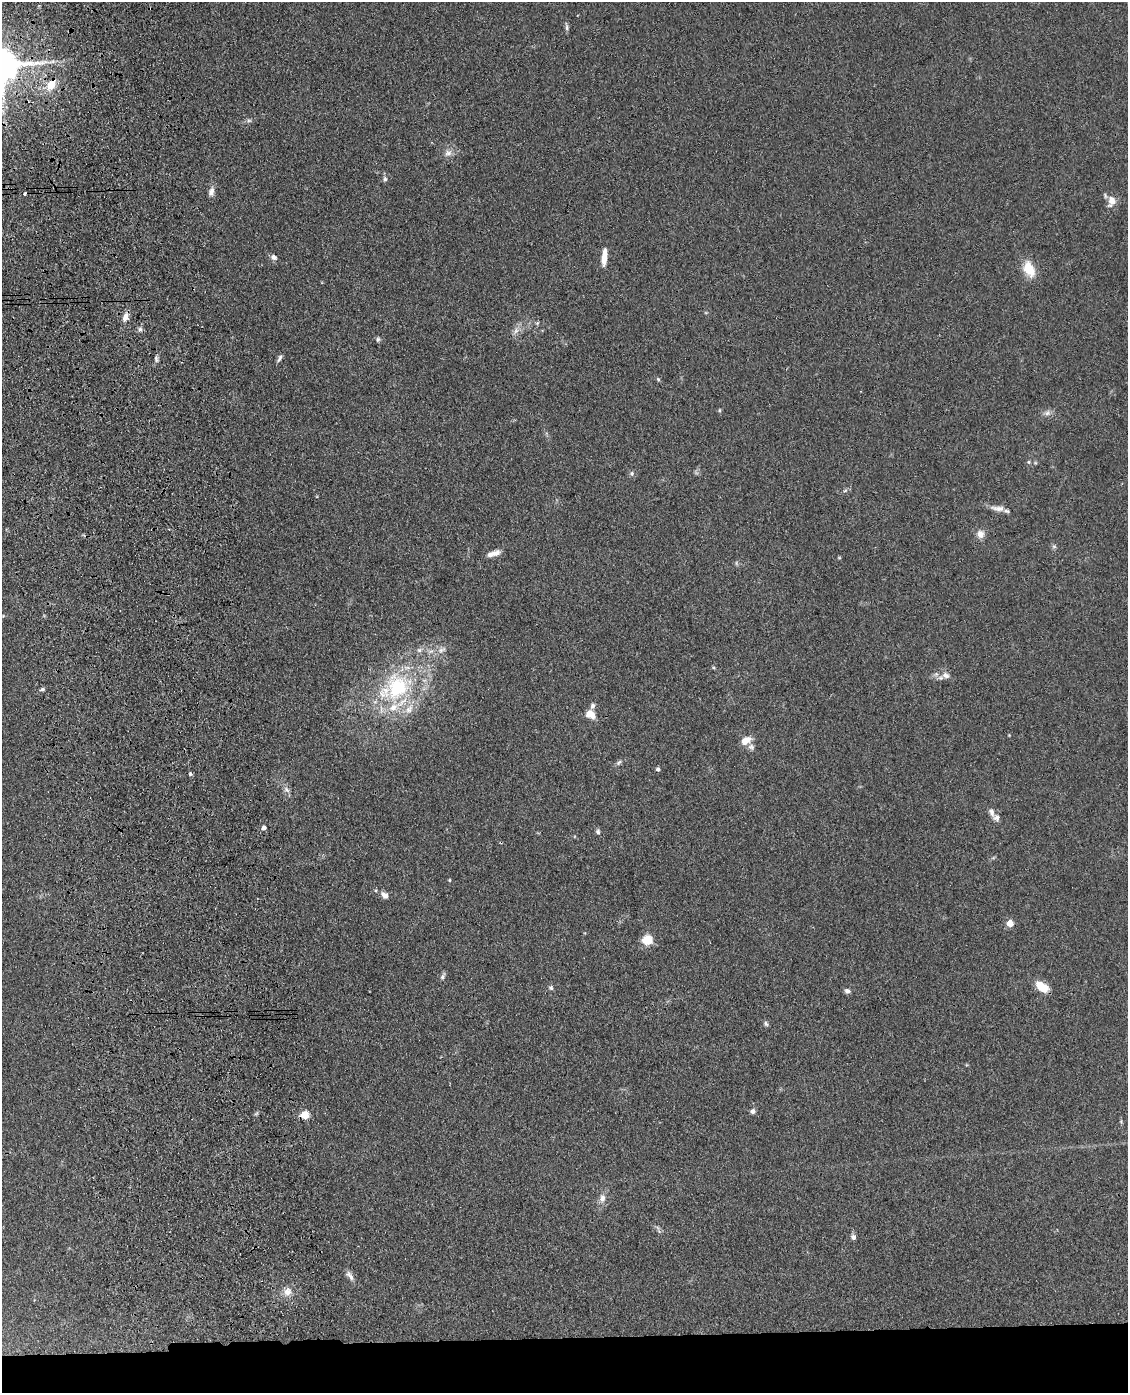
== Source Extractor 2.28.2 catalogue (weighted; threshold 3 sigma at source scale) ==
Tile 11 of 4 x 3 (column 3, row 3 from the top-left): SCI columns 2371-3496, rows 252-1642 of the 4740 x 4572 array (HDU 1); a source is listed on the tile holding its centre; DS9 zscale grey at full resolution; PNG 1130 x 1395 px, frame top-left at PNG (2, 2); no overlay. Shown black and unused: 4% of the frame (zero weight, under 3 of 4 exposures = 6% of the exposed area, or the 3 px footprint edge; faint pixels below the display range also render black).
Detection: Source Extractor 2.28.2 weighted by HDU 2 'WHT'; one run over the whole footprint, this tile lists its part. Background 0.0882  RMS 0.0092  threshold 0.0414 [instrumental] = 3 sigma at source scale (4.5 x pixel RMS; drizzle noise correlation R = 1.50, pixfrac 1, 0.05/0.05 arcsec/px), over >= 5 px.
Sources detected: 64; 1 cosmic-ray / hot-pixel residue — not listed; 5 inside a brighter listed object's ellipse — not listed separately; the other 58 listed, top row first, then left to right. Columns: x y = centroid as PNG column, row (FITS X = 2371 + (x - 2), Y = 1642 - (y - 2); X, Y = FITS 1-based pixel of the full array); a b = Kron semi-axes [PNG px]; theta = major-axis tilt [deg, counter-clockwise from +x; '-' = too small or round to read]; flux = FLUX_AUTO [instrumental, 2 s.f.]
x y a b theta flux
567 27 11 4 -90 2.1
51 85 19 11 59 15
249 120 7 4 0 1.7
448 153 11 8 19 4.7
385 179 7 5 -76 2.1
211 191 12 7 75 4.6
1112 201 13 11 -80 8
274 257 8 6 -36 3.1
604 257 18 5 85 11
1029 269 16 10 -65 21
125 317 11 7 72 5.8
537 323 6 4 45 1.1
140 329 6 6 - 2.2
516 331 9 6 69 4
378 339 7 5 75 1.6
280 358 11 5 60 2.5
157 360 8 5 -74 2
658 379 5 4 - 1.1
720 410 5 3 - 0.94
1047 413 8 7 - 3.4
1029 462 5 5 - 1.2
632 473 7 5 -72 1.9
845 490 6 4 4 1.4
998 508 21 7 -6 6.8
980 534 10 9 - 5.8
1054 546 7 4 -1 1.5
495 553 13 7 17 5.5
839 558 5 3 - 0.82
419 650 7 6 - 2.5
442 650 13 7 21 5
946 675 11 8 -28 5.4
397 687 36 31 80 86
42 689 6 4 11 1.7
590 714 11 9 -35 9
746 740 12 8 33 9.3
751 747 9 8 - 3
619 762 9 4 45 2.1
658 769 4 4 - 2.3
190 774 5 5 - 1.6
286 790 11 5 -42 3.2
992 812 11 7 -76 3.9
264 828 5 4 - 4.1
598 832 6 6 - 1.9
449 880 4 3 - 0.98
385 895 9 6 -38 5.1
1010 923 4 4 - 15
647 940 5 5 - 57
442 976 11 5 62 2.1
1041 987 13 7 -34 20
551 988 6 5 - 2
847 991 7 6 - 2.8
766 1024 7 5 -72 1.8
753 1111 6 6 - 2.7
305 1115 5 5 - 32
602 1198 11 7 77 5.2
853 1237 6 6 - 2.9
350 1275 16 6 -52 4.4
288 1292 11 10 - 7.3
Overlapping masked pixels (flux is a lower limit): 2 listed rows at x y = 51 85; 305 1115